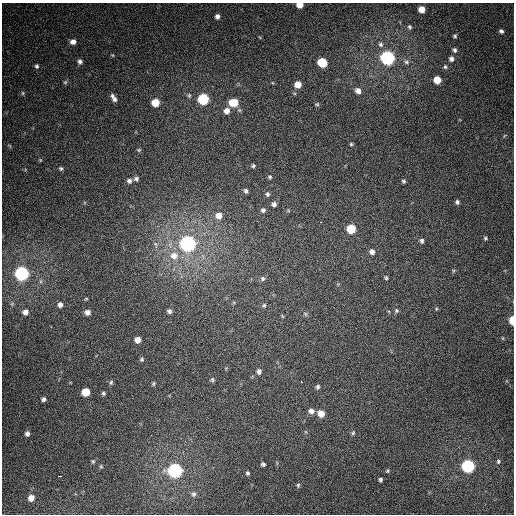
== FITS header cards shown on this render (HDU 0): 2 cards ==
NAXIS1  =                  512
NAXIS2  =                  512

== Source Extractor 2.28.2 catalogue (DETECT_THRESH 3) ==
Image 512 x 512 px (HDU 0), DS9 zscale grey, 1 PNG px = 1 image px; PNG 516 x 516 px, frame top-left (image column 1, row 512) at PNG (2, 3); no overlay
Background 362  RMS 8.7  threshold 26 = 3 sigma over >= 5 px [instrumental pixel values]
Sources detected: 97; all 97 listed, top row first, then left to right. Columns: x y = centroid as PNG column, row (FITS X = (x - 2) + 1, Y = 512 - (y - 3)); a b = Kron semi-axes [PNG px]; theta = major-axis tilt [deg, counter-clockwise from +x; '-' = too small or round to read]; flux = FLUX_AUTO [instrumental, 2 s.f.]
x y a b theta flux
300 5 5 4 - 6500
421 9 5 5 - 6500
217 16 5 5 - 2100
410 27 5 4 - 890
501 31 6 5 - 1600
455 36 4 4 - 880
73 42 7 6 - 2800
381 44 7 6 - 1500
454 50 6 5 - 1300
112 55 5 4 - 530
387 58 7 6 - 150000
451 59 6 5 - 2000
80 61 6 5 - 1700
322 62 6 6 - 23000
406 62 7 5 -2 1400
37 66 6 5 - 1100
445 67 6 5 - 930
437 80 6 5 - 9000
65 82 6 5 - 930
298 84 6 5 - 6300
358 91 7 6 - 3500
23 93 6 4 90 710
189 95 6 5 - 920
113 98 9 4 -60 2600
203 99 6 6 - 50000
233 102 8 6 -5 14000
155 103 6 6 - 13000
317 104 6 4 10 800
227 111 7 6 - 3900
505 135 5 3 - 570
351 144 4 4 - 810
9 146 7 4 -45 790
139 150 6 4 21 690
40 160 5 4 - 620
253 166 6 5 - 1000
61 168 4 4 - 920
270 177 6 6 - 1000
136 179 6 6 - 1400
129 181 5 5 - 1700
403 181 5 5 - 980
246 191 6 5 - 1600
267 194 6 6 - 1400
457 202 5 5 - 1500
274 204 6 5 - 2000
263 210 6 6 - 1400
219 216 8 7 - 4600
320 222 3 2 - 2000
351 229 6 6 - 19000
485 238 6 5 - 990
421 241 6 5 - 1500
188 244 7 7 - 220000
372 252 6 5 - 2500
174 256 13 12 - 8300
453 271 6 4 72 680
21 273 7 7 - 150000
386 278 5 4 - 810
262 279 7 6 - 1400
86 299 5 3 - 560
12 304 6 5 - 1000
60 305 7 6 - 2400
264 305 6 5 - 1000
436 309 5 3 - 480
169 311 6 5 - 1600
396 311 7 6 - 970
25 312 7 7 - 3300
87 312 5 5 - 2900
305 314 7 5 -60 1000
282 316 6 3 -47 590
512 320 6 4 -90 10000
138 340 5 5 - 4400
142 359 6 5 - 1000
259 371 7 6 - 2000
212 380 6 5 - 970
111 382 7 5 73 950
301 382 3 3 - 2400
153 384 5 4 - 880
318 387 6 5 - 1300
86 392 6 6 - 13000
103 393 5 4 - 1000
43 399 5 4 - 1500
311 411 7 6 - 2800
321 413 7 6 - 6900
353 433 7 5 57 1100
27 434 5 5 - 2000
93 461 6 5 - 850
498 461 5 4 - 820
263 464 5 4 - 1200
468 466 6 6 - 100000
101 467 5 5 - 760
175 471 7 7 - 140000
387 471 6 4 72 790
248 473 4 3 - 990
59 476 3 2 - 4200
380 480 5 5 - 1200
298 485 6 5 - 940
193 494 7 6 - 1200
31 498 6 5 - 5000
At the frame edge (FLAGS 8, measured only in part): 2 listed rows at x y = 300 5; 512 320